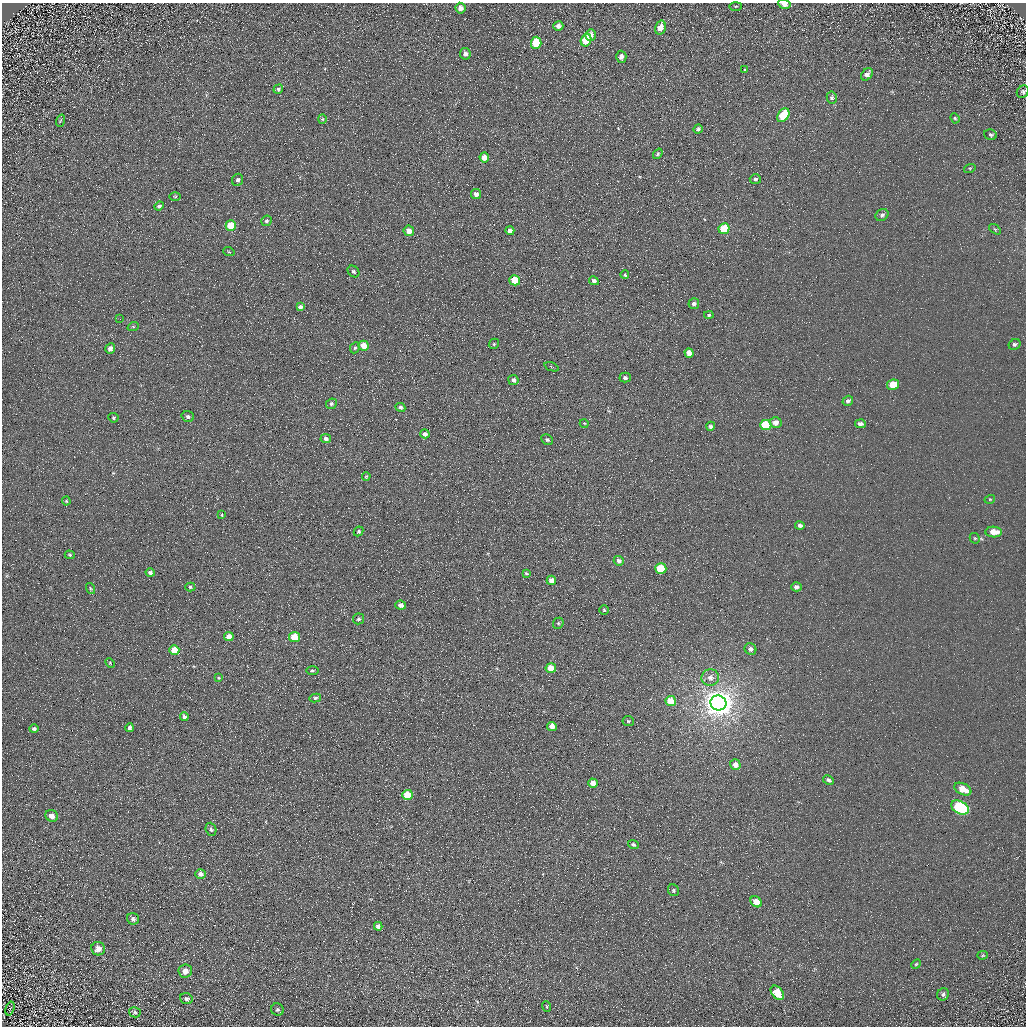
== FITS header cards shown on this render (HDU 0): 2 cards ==
NAXIS1  =                 1024 / Required FITS header
NAXIS2  =                 1024 / Required FITS header

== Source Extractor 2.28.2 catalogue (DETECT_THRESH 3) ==
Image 1024 x 1024 px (HDU 0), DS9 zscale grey, 1 PNG px = 1 image px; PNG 1028 x 1028 px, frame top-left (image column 1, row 1024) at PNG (2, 3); each listed source drawn as its Kron ellipse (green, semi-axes under 4 px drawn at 4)
Background 5.28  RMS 7.8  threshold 23.4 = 3 sigma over >= 5 px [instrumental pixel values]
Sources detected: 132; all 132 listed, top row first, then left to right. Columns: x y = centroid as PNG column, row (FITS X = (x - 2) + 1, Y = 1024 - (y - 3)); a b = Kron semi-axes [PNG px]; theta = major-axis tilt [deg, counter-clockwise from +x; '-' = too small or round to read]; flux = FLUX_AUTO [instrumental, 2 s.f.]
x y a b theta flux
784 4 6 4 -10 3300
736 6 6 3 1 650
460 8 5 5 - 3100
558 26 5 5 - 1900
660 27 7 5 73 4900
591 35 6 5 - 3400
586 40 6 5 - 15000
536 43 6 5 - 20000
465 54 6 5 - 2100
621 57 6 5 - 2300
745 70 3 3 - 450
867 74 7 5 49 2200
278 89 5 4 - 830
1023 92 7 5 43 1100
832 98 6 5 - 960
783 115 7 5 54 17000
955 118 5 4 - 640
322 119 4 4 - 560
60 121 6 4 71 680
698 129 4 4 - 1400
991 135 6 5 - 1000
658 154 5 4 - 800
484 157 5 4 - 5000
970 168 6 4 17 600
755 179 5 5 - 1100
238 180 6 5 - 1300
476 194 5 5 - 2900
175 196 5 3 - 510
159 206 5 4 - 970
882 215 7 5 36 1400
266 221 5 5 - 1000
231 226 5 5 - 12000
724 229 5 5 - 17000
995 229 7 3 -36 660
409 231 5 5 - 4500
510 231 4 4 - 2800
229 252 6 3 -18 560
353 271 6 5 - 950
625 275 4 4 - 810
515 280 5 5 - 12000
594 281 5 4 - 1900
694 304 5 5 - 1400
300 307 4 4 - 1600
709 315 5 4 - 710
120 319 2 2 - 250
133 327 6 4 18 590
494 344 5 4 - 830
1014 344 6 5 - 1000
364 346 5 4 - 7600
110 348 5 5 - 2100
355 348 6 4 65 860
689 353 5 4 - 3400
551 367 7 2 -20 600
625 378 5 5 - 1300
513 380 5 5 - 1500
893 385 6 5 - 10000
848 401 5 5 - 1400
331 404 5 5 - 1200
400 407 5 4 - 1300
188 416 6 5 - 1200
113 418 5 4 - 750
776 422 6 5 - 3500
584 423 4 3 - 440
860 424 5 4 - 1900
766 425 5 5 - 22000
711 426 4 4 - 1400
425 434 5 4 - 1500
326 439 5 4 - 1400
547 440 6 5 - 1100
366 476 4 3 - 530
990 499 5 3 - 510
66 501 4 4 - 580
222 515 3 2 - 510
800 526 5 4 - 1600
359 531 5 4 - 820
994 532 8 5 -3 6300
975 538 5 4 - 680
70 555 5 4 - 630
619 561 5 5 - 2200
661 569 5 5 - 19000
150 573 4 4 - 1500
526 573 4 2 - 540
551 580 5 4 - 3000
190 587 5 4 - 820
796 587 5 4 - 1600
90 588 6 2 -71 450
401 605 5 4 - 2400
604 610 4 4 - 690
359 619 5 5 - 1000
558 623 6 5 - 800
229 636 5 4 - 5400
295 637 5 5 - 15000
750 649 6 5 - 1700
174 650 5 5 - 7800
110 663 5 3 - 490
551 668 5 5 - 5800
312 670 6 3 1 630
219 678 4 4 - 520
710 678 9 8 - 2900
315 698 6 4 11 1000
671 701 5 5 - 12000
718 703 8 7 - 830000
184 716 4 3 - 1300
628 721 6 5 - 760
552 726 5 4 - 3700
129 728 4 4 - 1200
34 729 5 4 - 1100
735 765 5 5 - 3700
828 780 6 4 -28 1300
593 783 5 4 - 4900
963 789 9 5 -26 7800
407 795 5 5 - 13000
960 807 9 6 -28 60000
52 816 6 5 - 3500
211 829 7 5 -70 1300
633 844 5 4 - 1200
200 874 5 5 - 2300
673 890 6 5 - 890
756 902 6 5 - 7100
133 919 6 5 - 1200
378 926 4 4 - 2200
98 949 7 6 - 3500
982 955 5 4 - 660
916 964 5 4 - 620
185 971 7 6 - 4000
777 993 8 5 -51 12000
943 994 6 5 - 1300
186 999 6 5 - 1400
547 1007 5 2 - 420
10 1009 7 3 73 780
277 1010 6 6 - 1300
135 1012 6 5 - 1100
At the frame edge (FLAGS 8, measured only in part): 2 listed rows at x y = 784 4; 1023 92